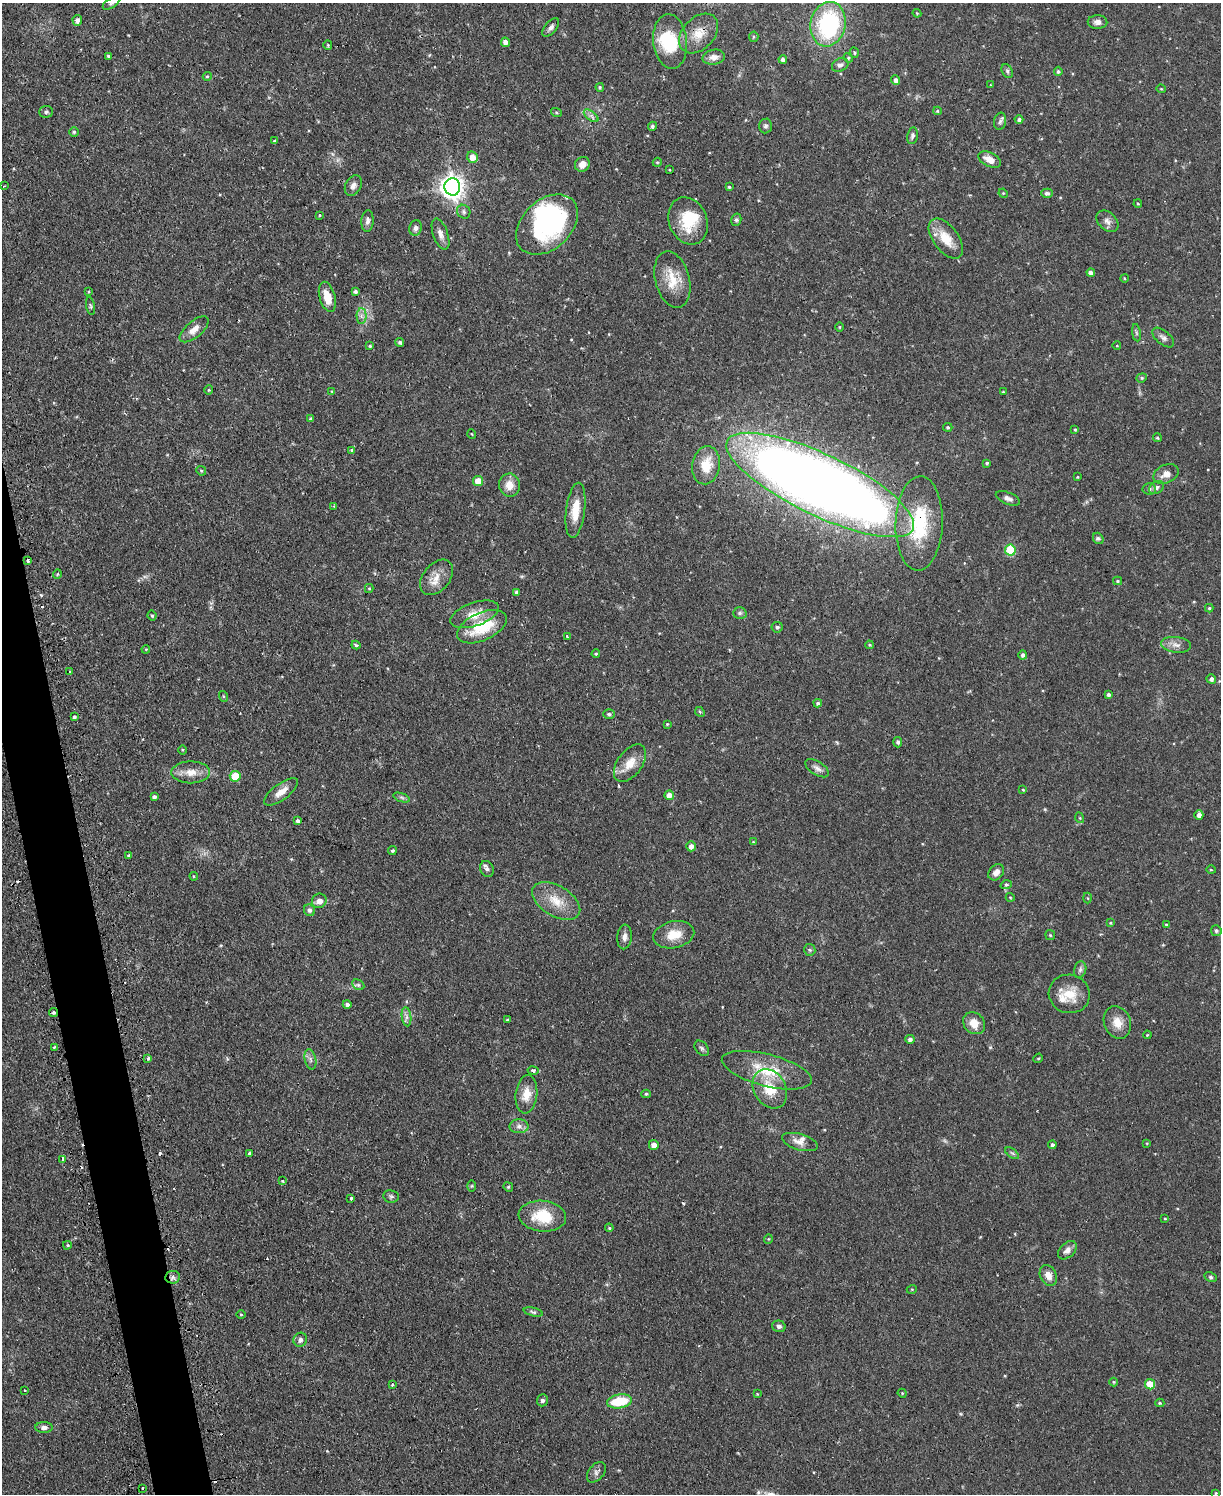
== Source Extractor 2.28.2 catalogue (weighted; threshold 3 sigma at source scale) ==
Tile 7 of 4 x 3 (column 3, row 2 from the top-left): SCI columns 2470-3688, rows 1653-3144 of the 4939 x 4911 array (HDU 1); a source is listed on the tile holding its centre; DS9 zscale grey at full resolution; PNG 1223 x 1496 px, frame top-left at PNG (2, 3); each listed source drawn as its Kron ellipse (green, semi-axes under 4 px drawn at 4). Shown black and unused: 3% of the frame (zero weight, under 2 of 3 exposures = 4% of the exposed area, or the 3 px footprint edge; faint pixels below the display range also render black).
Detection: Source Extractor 2.28.2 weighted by HDU 2 'WHT'; one run over the whole footprint, this tile lists its part. Background 0.0624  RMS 0.0051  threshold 0.023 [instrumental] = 3 sigma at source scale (4.5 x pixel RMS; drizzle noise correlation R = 1.50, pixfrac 1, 0.05/0.05 arcsec/px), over >= 5 px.
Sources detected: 236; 3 inside a brighter object's white glare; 7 cosmic-ray / hot-pixel residue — neither listed nor drawn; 4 inside a brighter listed object's ellipse — not listed separately; the other 222 listed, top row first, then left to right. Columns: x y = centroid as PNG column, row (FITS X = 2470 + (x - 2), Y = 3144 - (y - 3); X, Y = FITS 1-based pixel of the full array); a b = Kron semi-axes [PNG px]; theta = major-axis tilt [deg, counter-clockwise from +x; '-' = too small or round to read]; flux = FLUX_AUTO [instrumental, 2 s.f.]
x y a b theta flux
111 3 9 5 31 1
917 13 4 3 - 0.5
77 20 5 5 - 1.9
1097 22 10 7 -2 2.3
828 24 22 17 77 58
551 28 11 6 50 1.8
699 33 23 15 46 9.6
754 37 5 4 - 0.7
670 41 27 17 -84 23
505 42 4 4 - 2.3
328 45 5 4 - 0.66
854 53 5 3 - 0.59
108 56 4 4 - 0.74
714 57 11 7 10 3.1
848 58 5 4 - 0.64
783 59 4 4 - 1.7
840 65 9 6 25 1.6
1007 71 7 5 -61 1
1058 71 5 4 - 0.89
207 76 4 4 - 0.65
895 80 5 4 - 1.7
991 85 3 3 - 0.49
600 87 4 3 - 0.64
1161 89 4 4 - 0.49
937 111 4 4 - 0.64
46 112 7 6 - 1.3
556 112 5 3 - 0.52
591 116 8 4 -38 1.6
1019 120 4 4 - 1.1
1000 121 9 6 77 1.5
652 126 5 4 - 1.1
765 126 7 6 - 1.2
74 132 5 5 - 0.76
912 136 8 5 80 1.3
274 141 3 3 - 0.68
472 157 6 5 - 4.4
990 160 12 6 -26 4.9
657 162 5 4 - 0.6
582 164 8 7 - 3.2
669 170 3 2 - 0.67
4 186 3 2 - 0.42
353 186 11 7 62 2.5
452 187 8 8 - 400
729 187 4 4 - 0.77
1003 193 5 4 - 0.49
1047 193 5 4 - 1.5
1138 204 4 4 - 0.6
464 212 7 6 - 1.3
320 215 3 3 - 0.59
736 220 6 5 - 1.1
367 221 11 6 87 2
688 221 24 19 -68 17
1107 221 12 9 -44 2.7
547 224 35 24 43 70
415 228 8 6 77 1.7
440 234 16 7 -71 3.2
946 239 23 12 -53 11
1091 273 4 4 - 1.9
1124 278 4 3 - 0.43
672 280 29 17 -75 12
89 292 4 3 - 0.57
355 292 4 4 - 1.2
327 297 15 8 -74 7.3
91 306 9 3 -79 0.82
361 316 7 5 -89 1.7
840 327 5 3 - 0.47
194 329 17 8 40 4.5
1136 333 8 4 -81 0.94
1163 338 13 6 -40 1.9
400 342 4 4 - 1.1
370 346 4 3 - 0.59
1117 346 4 3 - 0.34
1142 378 5 4 - 0.69
209 390 4 4 - 0.52
332 392 4 3 - 0.6
1003 392 3 3 - 0.45
311 419 3 3 - 0.85
948 427 4 3 - 0.7
1075 430 4 3 - 0.52
472 434 5 3 - 0.35
1157 438 4 4 - 0.73
352 450 4 3 - 0.54
987 463 4 4 - 0.74
706 465 19 13 80 12
201 471 5 4 - 0.71
1166 474 13 9 25 3.8
1077 477 3 2 - 0.41
478 481 5 5 - 6.9
509 485 11 10 - 5.7
820 485 103 30 -25 820
1156 487 8 6 34 1.5
1149 489 7 5 -5 1.1
1008 498 13 6 -22 2.1
334 506 4 2 - 0.43
576 510 27 9 83 10
919 523 47 23 88 34
1098 538 6 5 - 0.87
1010 550 5 5 - 25
28 560 4 3 - 3
57 574 5 4 - 0.55
437 577 20 13 50 6.6
1118 581 4 4 - 0.74
369 588 4 4 - 0.6
516 592 4 3 - 1.1
1209 608 4 4 - 0.61
740 613 7 5 2 1.1
475 614 25 11 19 8.2
152 616 5 3 - 0.68
482 627 26 14 24 21
777 627 5 5 - 0.86
567 636 4 3 - 0.88
356 645 4 3 - 0.77
869 645 4 3 - 0.56
1176 645 15 8 -7 3.3
146 649 4 3 - 0.43
596 654 4 3 - 0.61
1023 655 4 4 - 1.5
70 671 3 2 - 0.44
1211 679 5 4 - 1.6
1108 695 4 4 - 1.1
223 696 5 3 - 0.54
818 703 4 4 - 0.93
700 712 5 4 - 0.62
609 714 6 5 - 0.94
74 717 4 3 - 1.1
667 724 4 4 - 0.47
898 742 5 4 - 0.94
182 750 5 3 - 0.52
630 763 21 12 54 7.8
817 768 13 6 -32 2.4
191 772 19 11 0 6.2
235 776 5 5 - 13
1023 790 4 3 - 0.41
281 792 20 8 36 5.3
669 795 5 4 - 2.8
154 797 4 3 - 1.5
402 797 9 4 -19 1.1
1199 815 5 4 - 2.2
1080 818 5 3 - 0.46
298 821 4 4 - 1
753 842 4 4 - 0.4
691 846 5 4 - 2.6
392 851 4 4 - 0.82
129 855 4 3 - 1.1
487 869 8 6 -67 1.7
1211 870 5 3 - 0.46
996 872 9 7 47 3.1
194 876 4 4 - 0.51
1006 885 6 4 18 0.8
1010 897 4 3 - 0.39
1088 898 5 3 - 0.54
319 901 7 7 - 3.5
556 901 26 15 -31 11
309 910 6 5 - 1.6
1110 923 4 3 - 0.54
1166 924 4 3 - 0.42
1216 931 5 5 - 1.1
674 935 21 13 13 8.8
1050 935 5 5 - 0.65
625 937 12 7 85 2.7
810 950 6 5 - 0.89
1080 970 8 6 74 1.4
358 985 6 4 -29 0.95
1069 994 21 19 -16 11
347 1004 4 4 - 1.4
53 1012 4 4 - 1
406 1017 9 4 -82 1.8
507 1020 3 3 - 0.55
974 1023 12 10 -44 6.3
1117 1023 17 13 -69 6.6
1147 1035 4 3 - 0.42
910 1039 4 4 - 1.4
54 1047 3 3 - 0.7
702 1048 9 6 -51 1.2
148 1058 3 3 - 1.6
1038 1058 5 4 - 0.62
310 1059 10 5 -77 1.8
533 1070 5 4 - 1
767 1070 46 16 -14 18
770 1089 21 16 -58 14
526 1094 19 10 84 7.2
646 1094 5 4 - 0.8
519 1126 9 7 0 2.3
800 1142 18 8 -17 3.8
1147 1143 4 2 - 0.37
654 1145 5 5 - 3.6
1052 1145 4 4 - 1.2
249 1153 3 3 - 1.2
1012 1153 8 4 -36 0.94
63 1159 3 3 - 0.88
282 1181 4 3 - 0.48
471 1186 6 4 89 0.58
508 1187 5 4 - 0.67
391 1196 8 6 -9 1.2
351 1198 4 4 - 0.66
542 1216 24 15 -6 16
1165 1219 3 3 - 0.52
609 1228 4 3 - 0.58
768 1239 5 4 - 0.55
67 1245 4 3 - 0.59
1067 1250 11 7 44 2.8
1048 1275 11 8 -63 3.8
173 1277 7 6 - 1.5
1211 1277 6 4 -27 0.86
912 1289 5 3 - 0.41
533 1312 9 4 -14 1
241 1314 4 3 - 0.45
779 1326 7 5 -16 1.4
300 1340 7 6 - 2.1
1114 1382 4 4 - 0.54
1150 1384 5 5 - 7.7
392 1385 4 3 - 0.81
24 1390 3 2 - 0.64
902 1393 5 3 - 0.48
757 1394 4 3 - 0.47
542 1400 6 5 - 1.4
619 1401 13 7 10 17
1160 1403 4 4 - 0.64
44 1427 8 5 1 2.2
596 1472 12 7 50 1.9
143 1488 3 3 - 0.81
1216 1493 3 3 - 0.43
Overlapping masked pixels (flux is a lower limit): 5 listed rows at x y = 699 33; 820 485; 919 523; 53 1012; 173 1277
Isophote crosses this tile's border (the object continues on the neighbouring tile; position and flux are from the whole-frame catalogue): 1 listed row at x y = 111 3